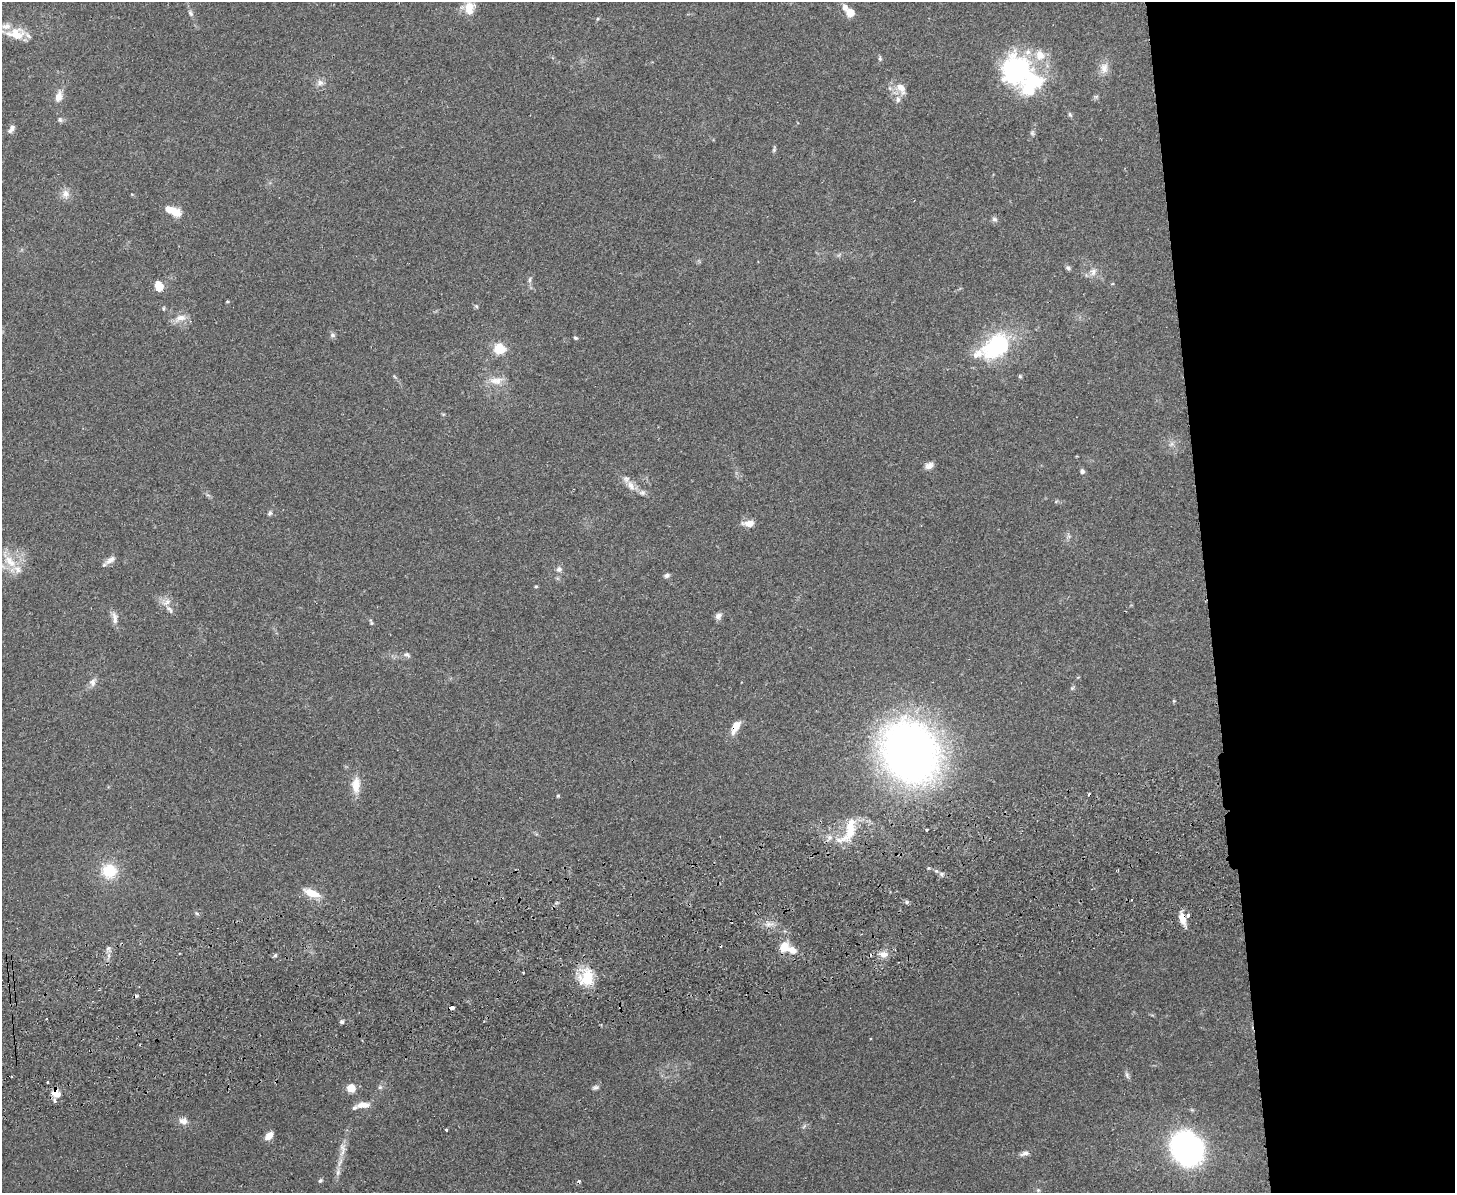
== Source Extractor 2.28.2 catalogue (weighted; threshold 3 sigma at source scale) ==
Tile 6 of 3 x 4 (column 3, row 2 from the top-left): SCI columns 3165-4617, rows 2440-3630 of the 4766 x 4878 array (HDU 1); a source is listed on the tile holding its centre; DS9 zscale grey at full resolution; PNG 1457 x 1195 px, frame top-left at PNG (2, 2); no overlay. Shown black and unused: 17% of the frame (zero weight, under 2 of 3 exposures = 3% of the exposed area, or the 3 px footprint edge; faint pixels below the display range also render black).
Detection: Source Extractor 2.28.2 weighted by HDU 2 'WHT'; one run over the whole footprint, this tile lists its part. Background 0.0672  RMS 0.0079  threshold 0.0354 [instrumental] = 3 sigma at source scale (4.5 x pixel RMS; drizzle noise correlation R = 1.50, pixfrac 1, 0.05/0.05 arcsec/px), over >= 5 px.
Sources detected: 106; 2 inside a brighter object's white glare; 4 cosmic-ray / hot-pixel residue — not listed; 11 inside a brighter listed object's ellipse — not listed separately; the other 89 listed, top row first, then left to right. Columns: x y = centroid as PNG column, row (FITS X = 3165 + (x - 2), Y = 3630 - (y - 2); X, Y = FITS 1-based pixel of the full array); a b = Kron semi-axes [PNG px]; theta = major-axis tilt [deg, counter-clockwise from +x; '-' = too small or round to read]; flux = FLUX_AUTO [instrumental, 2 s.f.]
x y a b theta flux
469 8 14 10 -90 12
191 13 10 6 -58 2.2
850 13 8 7 - 8.3
597 19 5 3 - 0.77
16 33 28 16 -1 17
880 58 6 5 - 1.3
1018 68 42 29 -83 82
1104 68 15 11 -88 7
320 83 10 8 16 3.5
890 88 6 4 -71 1.4
901 88 17 9 -60 7.5
59 96 15 8 75 6.6
898 99 9 7 -86 3.5
1070 115 8 4 -62 1.3
60 120 7 6 - 1.7
11 129 12 6 56 3
1032 133 6 5 - 1.4
774 150 6 4 48 1.1
65 194 12 9 80 5.1
168 209 19 9 -33 9.5
994 219 8 6 -15 1.9
1068 268 7 6 - 1.7
1093 272 11 8 69 4.5
530 280 8 4 81 1.7
159 286 12 9 -67 8.6
227 302 5 3 - 0.77
476 306 5 4 - 0.99
180 318 17 8 19 6.6
332 335 7 6 - 1.8
575 338 5 4 - 1
996 346 36 24 41 68
499 348 6 5 - 49
1020 376 5 4 - 0.96
496 381 20 10 2 8.8
929 466 11 8 30 3.9
1082 471 5 5 - 2.1
631 485 13 7 -70 5.1
642 493 8 7 - 2.4
270 513 7 5 66 1.6
749 523 13 7 1 6.5
110 560 16 6 34 4.1
10 561 22 11 -45 14
559 569 8 7 - 2.7
666 575 8 5 19 1.9
536 586 4 4 - 0.81
167 602 12 6 34 4
169 609 13 5 -48 3.1
718 616 9 7 43 3.2
115 618 19 7 -81 4.6
371 622 10 4 -71 1.3
407 655 9 5 -28 1.9
93 682 11 8 75 4
1072 688 6 4 44 1.1
1174 701 5 3 - 0.79
735 727 15 7 64 9.8
910 752 56 48 -58 480
356 785 20 10 -89 11
558 796 4 3 - 0.95
849 830 42 15 62 25
926 830 3 2 - 0.91
109 871 14 13 - 26
312 893 22 9 -20 12
907 902 5 5 - 1.3
197 913 6 4 -31 1.2
1182 918 14 7 -76 7.9
784 947 12 10 63 11
108 948 7 5 44 1.9
884 954 11 8 -4 4.9
275 955 5 5 - 1.3
523 972 2 2 - 0.6
586 977 23 19 64 21
452 1008 4 3 - 17
342 1022 5 5 - 1.7
1127 1075 10 4 -79 1.9
48 1082 3 3 - 1.8
380 1087 6 6 - 1.5
595 1087 9 6 16 2
351 1088 5 5 - 34
56 1093 11 9 -68 7
363 1105 17 7 3 7.8
183 1121 12 9 -9 4.6
446 1130 3 3 - 1
269 1136 11 7 46 5.3
1187 1148 26 22 -56 210
342 1150 22 7 89 7.1
1025 1153 12 6 17 3.1
338 1172 10 6 80 3.1
320 1180 6 5 - 1.2
1038 1190 6 4 -45 1.1
Overlapping masked pixels (flux is a lower limit): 5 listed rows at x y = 735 727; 1182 918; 884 954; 452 1008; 56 1093